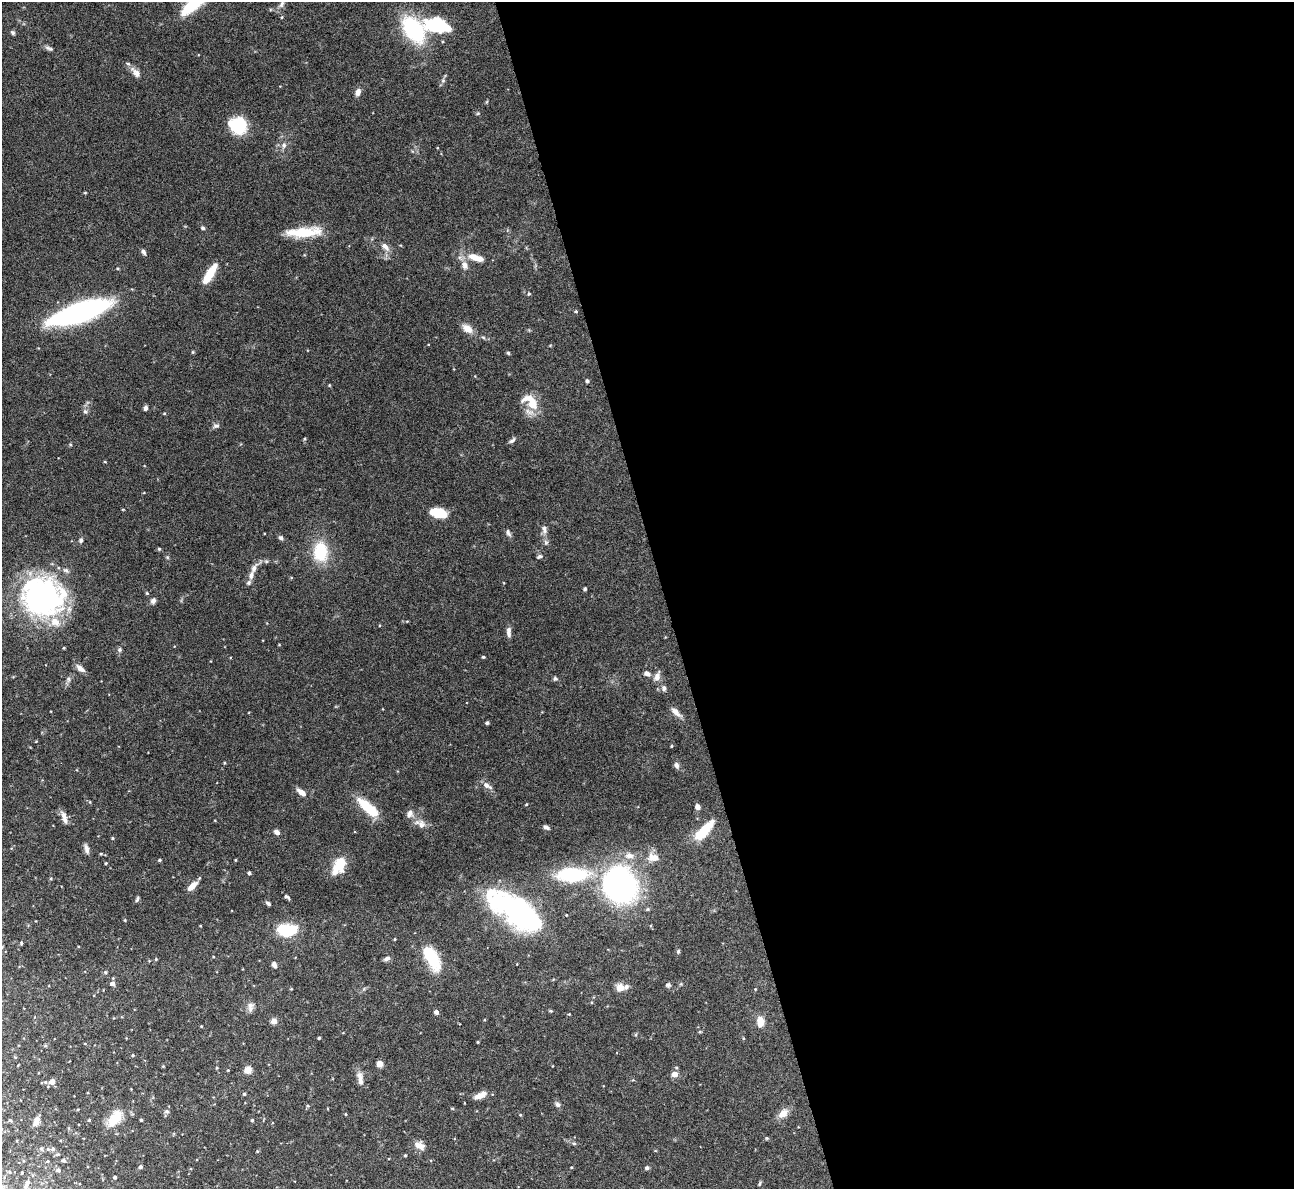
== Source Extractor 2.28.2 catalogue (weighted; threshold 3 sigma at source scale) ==
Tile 8 of 4 x 4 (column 4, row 2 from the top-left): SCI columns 3881-5172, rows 2637-3823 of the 5172 x 5153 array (HDU 1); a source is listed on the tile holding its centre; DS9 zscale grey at full resolution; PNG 1296 x 1191 px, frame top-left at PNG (2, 2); no overlay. Shown black and unused: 49% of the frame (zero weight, under 4 of 8 exposures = <1% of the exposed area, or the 3 px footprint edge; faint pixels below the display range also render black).
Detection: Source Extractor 2.28.2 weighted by HDU 2 'WHT'; one run over the whole footprint, this tile lists its part. Background 0.0647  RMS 0.0025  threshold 0.0101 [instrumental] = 3 sigma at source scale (4.09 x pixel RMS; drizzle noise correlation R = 1.36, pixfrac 0.8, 0.05/0.05 arcsec/px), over >= 5 px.
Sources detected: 170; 3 inside a brighter object's white glare — not listed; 7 inside a brighter listed object's ellipse — not listed separately; the other 160 listed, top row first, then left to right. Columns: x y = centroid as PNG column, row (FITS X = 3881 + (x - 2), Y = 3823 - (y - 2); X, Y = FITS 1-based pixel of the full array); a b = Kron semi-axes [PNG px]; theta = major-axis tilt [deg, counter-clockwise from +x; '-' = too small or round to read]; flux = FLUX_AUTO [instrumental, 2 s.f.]
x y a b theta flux
282 4 11 5 61 0.74
282 17 4 3 - 0.2
436 25 29 15 -10 13
413 30 24 14 -55 24
13 33 6 5 - 0.41
49 48 12 5 -24 0.67
136 73 14 9 -47 1.4
443 80 6 5 - 0.44
358 92 8 6 74 1.3
238 125 15 13 -29 13
284 145 8 6 67 0.89
85 193 5 3 - 0.2
203 228 5 4 - 0.45
304 232 41 10 4 8.1
385 247 13 7 -50 1.3
143 252 7 5 -63 0.6
476 258 20 8 -18 3.5
465 265 12 8 -83 1.5
210 273 19 7 56 5.5
529 294 4 4 - 0.25
576 311 4 3 - 0.29
79 312 45 13 19 82
467 329 14 9 -35 2
483 337 6 4 -20 0.35
193 352 5 3 - 0.23
508 353 4 4 - 0.32
587 381 5 4 - 0.4
329 385 4 3 - 0.2
531 402 25 13 -43 5.6
145 408 5 4 - 0.73
85 411 7 5 -66 0.55
164 413 5 3 - 0.22
216 426 9 6 3 0.63
512 440 10 5 38 0.6
70 444 5 3 - 0.22
105 462 4 3 - 0.19
438 513 15 8 -12 7.1
544 529 11 7 -78 1
508 533 10 5 -64 0.69
281 538 6 5 - 0.64
81 540 7 5 67 0.51
546 542 8 6 -69 0.55
159 549 5 4 - 0.26
320 552 18 13 90 10
539 557 7 5 25 0.43
266 561 6 4 -18 0.36
254 568 17 8 64 1.5
585 589 4 3 - 0.36
147 593 5 4 - 0.25
42 597 47 42 -16 53
153 601 8 6 66 0.74
509 632 14 6 -88 1
120 650 6 6 - 0.48
483 657 4 4 - 0.25
80 668 11 6 -40 1.4
647 674 8 6 -22 0.86
657 676 14 7 71 1.3
555 678 6 6 - 0.42
68 679 8 5 83 0.61
664 688 8 6 -78 0.68
676 712 15 7 -44 1.5
487 723 4 4 - 0.41
671 746 4 3 - 0.19
224 763 4 3 - 0.2
676 765 9 6 -70 0.75
487 785 14 6 -30 1.2
301 792 12 6 -39 1.6
90 802 5 3 - 0.19
526 804 4 3 - 0.19
698 807 7 6 - 0.78
368 808 27 10 -42 7.4
409 814 12 8 59 1.1
64 817 18 6 -73 1.4
421 824 13 10 -74 1.6
546 827 7 4 -30 0.7
704 830 30 10 47 6.2
277 832 6 5 - 1.1
112 838 4 3 - 0.25
86 849 13 6 -79 0.96
101 854 5 3 - 0.22
629 856 13 8 -5 1.7
653 857 14 10 -12 2.4
159 860 4 4 - 0.26
235 860 3 3 - 0.19
106 863 3 3 - 0.26
339 866 20 12 63 5.7
249 873 3 3 - 0.54
572 874 27 12 2 20
51 879 4 4 - 0.25
192 886 12 6 43 2.4
621 886 25 24 - 56
287 897 7 4 -28 0.5
137 899 8 4 71 0.41
268 903 7 4 -35 0.49
523 913 44 25 -40 45
125 920 5 3 - 0.21
200 926 4 2 - 0.16
288 930 19 11 1 11
395 939 4 3 - 0.2
21 943 5 4 - 0.23
678 951 6 4 69 0.32
431 957 27 11 -60 12
387 958 9 5 24 0.7
156 959 5 3 - 0.21
274 965 8 5 -68 0.81
105 972 5 4 - 0.3
112 984 5 5 - 0.94
668 985 7 6 - 0.51
620 987 10 10 - 1.8
291 989 4 3 - 0.2
755 989 4 3 - 0.16
250 1007 14 7 78 1.1
551 1011 6 3 -17 0.24
436 1012 4 4 - 1
569 1014 3 3 - 0.18
274 1021 4 4 - 3.1
760 1022 10 7 -88 3
201 1026 3 3 - 0.18
319 1038 3 3 - 0.29
743 1038 5 3 - 0.19
478 1042 3 3 - 0.21
85 1044 4 2 - 0.16
133 1055 4 3 - 0.24
380 1064 6 5 - 1.5
163 1066 4 4 - 0.19
228 1070 3 3 - 0.2
248 1070 5 4 - 6.7
675 1074 4 4 - 2.8
360 1079 19 7 -80 1.6
45 1082 5 5 - 0.34
52 1082 4 4 - 2.4
244 1094 4 4 - 0.31
479 1096 11 6 18 2
557 1104 8 6 -45 0.6
167 1111 7 6 - 0.59
783 1113 14 9 39 2.1
346 1114 4 3 - 0.17
520 1115 4 3 - 0.2
115 1118 24 12 54 4.6
10 1120 4 4 - 0.27
89 1120 4 4 - 0.2
141 1120 3 3 - 0.32
252 1120 4 3 - 0.33
36 1121 10 6 71 1.7
766 1138 5 3 - 0.2
574 1143 5 5 - 0.31
420 1146 15 8 -23 1.8
48 1149 4 4 - 0.25
53 1149 6 4 67 0.36
257 1151 4 3 - 0.21
58 1154 4 4 - 0.21
405 1155 4 3 - 0.22
64 1160 4 4 - 0.46
140 1167 5 4 - 0.45
571 1167 3 3 - 0.18
647 1168 5 4 - 0.43
58 1170 5 4 - 0.51
115 1177 3 3 - 0.52
27 1184 9 4 68 0.62
759 1184 6 3 61 0.3
Isophote crosses this tile's border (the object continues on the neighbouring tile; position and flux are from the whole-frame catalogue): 1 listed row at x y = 79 312